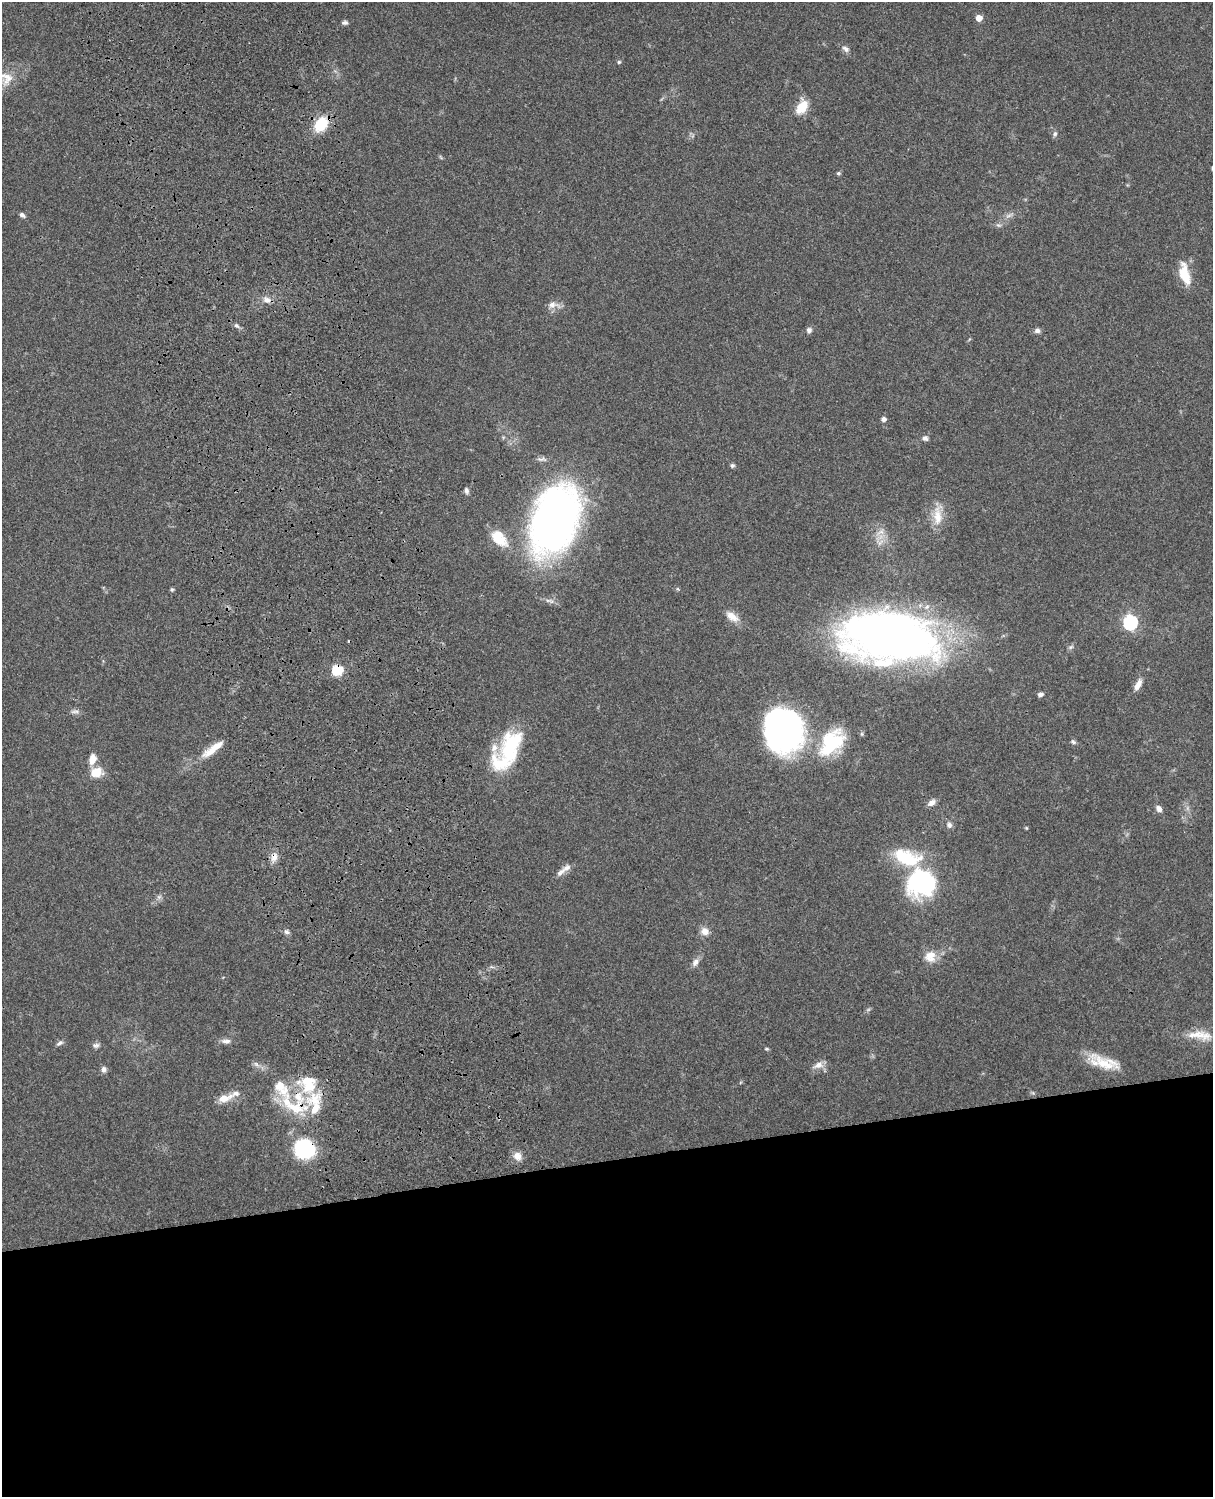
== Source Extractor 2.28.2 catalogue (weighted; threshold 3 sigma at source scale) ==
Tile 11 of 4 x 3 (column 3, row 3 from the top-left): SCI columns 2543-3753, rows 164-1658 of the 5085 x 4924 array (HDU 1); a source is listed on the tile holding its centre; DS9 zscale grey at full resolution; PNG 1215 x 1499 px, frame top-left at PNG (2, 2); no overlay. Shown black and unused: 23% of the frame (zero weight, under 3 of 4 exposures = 6% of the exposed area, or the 3 px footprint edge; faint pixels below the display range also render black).
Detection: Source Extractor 2.28.2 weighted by HDU 2 'WHT'; one run over the whole footprint, this tile lists its part. Background 0.104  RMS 0.0065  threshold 0.0294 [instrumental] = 3 sigma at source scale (4.5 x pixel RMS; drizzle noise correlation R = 1.50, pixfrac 1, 0.05/0.05 arcsec/px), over >= 5 px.
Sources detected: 87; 2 too faint to see at this stretch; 3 inside a brighter object's white glare — not listed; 13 inside a brighter listed object's ellipse — not listed separately; the other 69 listed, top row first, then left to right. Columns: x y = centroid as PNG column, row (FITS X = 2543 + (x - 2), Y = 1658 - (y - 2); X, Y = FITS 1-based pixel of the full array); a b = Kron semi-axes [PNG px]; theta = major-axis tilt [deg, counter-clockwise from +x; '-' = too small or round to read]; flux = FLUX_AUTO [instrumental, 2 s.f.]
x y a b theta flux
979 18 5 4 - 8.9
345 23 8 5 5 1.6
845 49 10 7 -35 2.7
619 62 4 4 - 1.1
6 78 21 19 -30 14
802 107 18 11 61 12
321 124 15 11 51 23
1055 134 7 6 - 1.6
838 173 5 4 - 1.2
22 215 7 5 -34 1.9
1009 215 13 4 34 2.3
998 225 7 5 -11 1.4
1185 274 27 11 -75 15
267 300 11 8 -13 3.9
553 305 17 9 -2 4.7
236 326 8 5 -36 1.7
809 330 7 7 - 2
1037 330 7 6 - 2.2
883 419 5 4 - 2.8
925 438 7 6 - 2.1
732 465 6 5 - 1.4
466 491 8 5 -83 1.9
938 515 30 12 89 12
554 520 62 39 69 360
880 532 15 7 31 4.3
500 540 28 13 -35 14
172 589 5 4 - 1.1
678 589 6 3 -70 0.72
732 617 19 10 -34 6.9
1130 622 6 6 - 120
890 637 93 46 -6 470
1071 647 8 5 22 1.4
336 670 8 7 - 24
1138 685 16 7 64 4.8
1040 694 7 5 6 1.9
75 711 12 5 0 2.2
784 730 45 39 80 150
833 742 35 27 29 42
1073 742 8 5 -36 1.4
509 749 39 29 66 34
211 751 27 10 30 10
92 759 12 8 75 6.9
96 772 12 9 9 12
932 803 10 7 40 3.4
1159 809 8 5 -53 3.2
949 825 8 7 - 2.3
1026 828 5 4 - 0.63
274 857 14 9 81 4.7
907 859 37 20 -12 32
566 868 15 9 21 4.5
922 883 26 23 -7 95
705 931 10 9 - 5.1
287 932 7 6 - 1.9
930 956 16 16 - 8.9
695 962 11 7 61 3.3
1200 1035 39 12 -6 13
226 1041 12 6 0 3
60 1043 9 5 34 1.9
96 1045 9 7 3 1.9
767 1049 5 4 - 0.85
1105 1063 40 13 -22 18
256 1064 8 5 -45 1.9
818 1065 13 8 28 4.7
104 1070 8 7 - 2.4
279 1086 17 16 - 11
298 1097 31 17 -68 24
225 1098 21 9 18 8
304 1149 22 21 - 43
517 1156 10 9 - 5.7
Overlapping masked pixels (flux is a lower limit): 4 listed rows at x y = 336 670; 274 857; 298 1097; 304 1149
Isophote crosses this tile's border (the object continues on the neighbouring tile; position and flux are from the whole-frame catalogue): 1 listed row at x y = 6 78